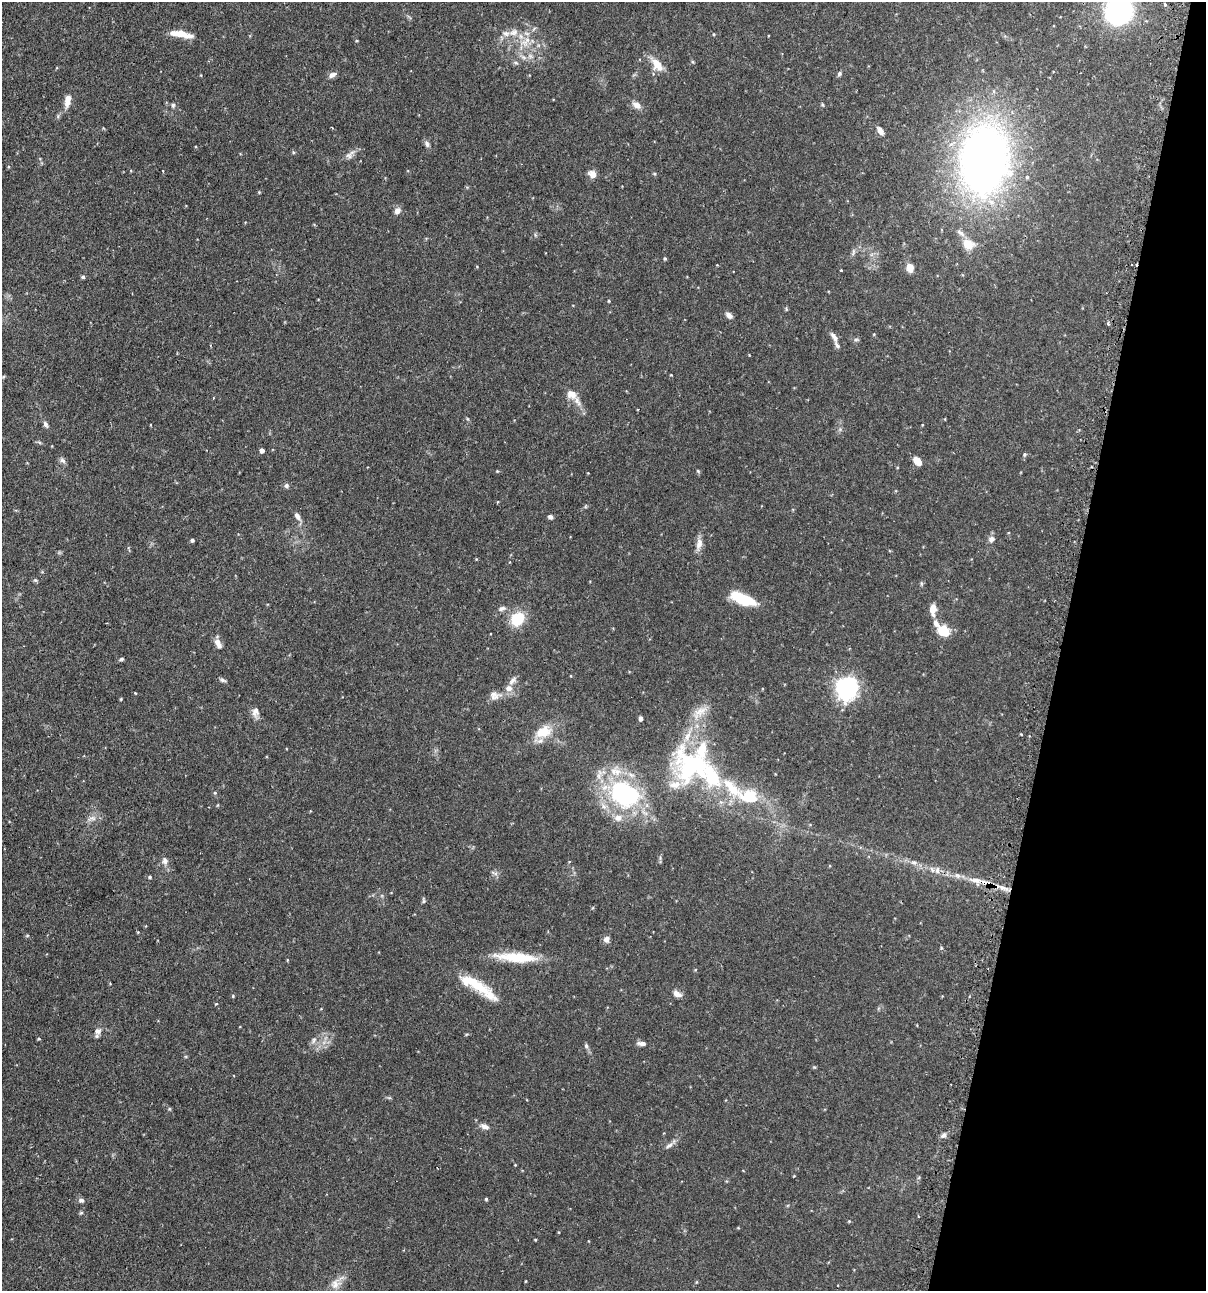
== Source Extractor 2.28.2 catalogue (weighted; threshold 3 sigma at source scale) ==
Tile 8 of 4 x 4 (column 4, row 2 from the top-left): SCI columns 3766-4969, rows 2614-3902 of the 5247 x 5227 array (HDU 1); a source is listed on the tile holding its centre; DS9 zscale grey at full resolution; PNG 1208 x 1293 px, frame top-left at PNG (2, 2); no overlay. Shown black and unused: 12% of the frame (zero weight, under 2 of 3 exposures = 4% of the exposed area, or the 3 px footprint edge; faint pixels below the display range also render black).
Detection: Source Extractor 2.28.2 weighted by HDU 2 'WHT'; one run over the whole footprint, this tile lists its part. Background 0.115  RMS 0.0055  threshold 0.0248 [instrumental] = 3 sigma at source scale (4.5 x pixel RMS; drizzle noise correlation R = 1.50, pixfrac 1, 0.05/0.05 arcsec/px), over >= 5 px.
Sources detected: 131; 1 inside a brighter object's white glare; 2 cosmic-ray / hot-pixel residue — not listed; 13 inside a brighter listed object's ellipse — not listed separately; the other 115 listed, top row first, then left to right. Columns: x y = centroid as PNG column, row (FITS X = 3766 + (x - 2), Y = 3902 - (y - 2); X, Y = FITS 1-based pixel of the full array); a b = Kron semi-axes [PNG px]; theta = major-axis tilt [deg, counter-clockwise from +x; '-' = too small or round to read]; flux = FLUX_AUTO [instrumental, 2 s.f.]
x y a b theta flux
1165 4 3 3 - 1.9
1118 11 28 26 60 67
513 32 15 9 18 4.7
181 34 25 7 -10 8.3
714 34 4 4 - 0.48
525 42 19 11 54 8
530 56 9 6 -16 2.3
516 63 8 5 -19 1.1
657 64 19 11 -54 7.6
839 73 6 5 - 1.1
201 75 4 3 - 0.36
332 75 10 6 24 2.1
68 101 16 8 80 4.6
173 105 7 5 75 1
637 105 13 8 -29 3.1
822 105 5 4 - 0.59
332 128 3 2 - 0.48
880 131 9 5 -57 3.2
427 144 9 6 -67 1.6
293 152 5 4 - 0.61
350 155 16 8 46 2.9
984 159 53 37 84 400
592 174 9 7 -51 4
397 211 9 7 56 2.6
535 235 6 4 -88 0.72
968 244 16 12 -24 7.5
853 252 10 5 65 1.4
665 258 4 4 - 0.71
910 268 9 7 -75 5.3
841 270 3 2 - 0.68
83 277 5 4 - 0.96
609 301 4 3 - 0.55
729 315 9 6 -38 2.3
1108 324 4 3 - 0.75
874 334 4 3 - 0.41
834 337 15 6 -57 2.7
856 340 7 5 -7 0.98
671 375 3 2 - 0.38
3 377 6 4 19 0.68
571 394 15 10 -30 4.4
213 398 3 2 - 0.56
468 419 6 3 -70 0.56
46 424 9 6 -65 1.5
840 429 6 5 - 0.97
262 450 4 4 - 2.4
1025 454 6 4 89 0.81
63 460 9 6 -37 1.5
917 461 10 6 -49 5.5
497 471 4 4 - 0.46
698 471 6 4 -46 0.58
286 486 7 6 - 1.3
297 516 11 6 -61 2.4
550 517 6 5 - 1.3
991 539 8 7 - 2.2
192 540 4 3 - 1.1
699 544 18 8 79 3.8
35 580 6 4 -44 0.8
921 583 6 4 -72 0.71
742 599 29 10 -22 19
502 608 11 6 15 1.8
933 609 12 7 87 5.3
517 619 12 10 47 19
943 631 12 9 -30 13
218 643 13 7 -65 3.3
121 659 6 4 5 0.86
223 680 9 4 -16 1.1
512 681 14 7 47 2.4
509 688 9 8 - 3.5
847 688 12 10 71 130
135 693 3 3 - 0.53
495 695 17 12 -2 4.2
121 699 3 3 - 0.5
255 712 13 9 -89 3.2
700 712 27 11 40 8.2
641 718 5 4 - 1.7
543 732 25 15 25 12
1021 734 3 3 - 0.58
693 766 52 42 -23 79
215 793 5 4 - 0.71
624 794 41 30 -23 71
749 796 28 20 -8 21
92 818 13 6 15 2.8
165 861 10 8 -78 2.4
569 862 4 2 - 0.34
914 862 10 7 -8 2.2
932 870 8 4 -46 1.4
937 871 10 5 75 1.8
957 876 11 7 -23 2.5
150 877 4 4 - 0.75
986 883 27 7 -17 8.9
423 901 7 5 87 0.87
27 935 6 4 2 0.54
607 939 7 6 - 2.3
516 957 49 10 -4 20
695 970 5 3 - 0.4
476 985 45 12 -33 18
677 994 12 7 -31 2.8
233 996 4 4 - 0.55
216 1004 5 3 - 0.42
98 1031 11 9 55 2.6
39 1039 4 4 - 0.55
314 1040 10 5 62 1.7
641 1043 12 5 -5 2.2
586 1046 7 5 -68 1.1
814 1067 5 5 - 0.54
484 1126 12 6 -24 2.9
943 1135 8 6 26 1.7
669 1145 12 5 32 1.9
486 1199 4 4 - 0.65
81 1200 8 6 -12 1.5
81 1213 6 3 18 0.63
849 1221 4 4 - 0.48
535 1240 4 3 - 0.4
526 1281 4 2 - 0.37
335 1284 16 12 27 5.2
Overlapping masked pixels (flux is a lower limit): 1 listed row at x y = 986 883
Isophote crosses this tile's border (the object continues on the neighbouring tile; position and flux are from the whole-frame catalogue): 1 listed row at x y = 1118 11